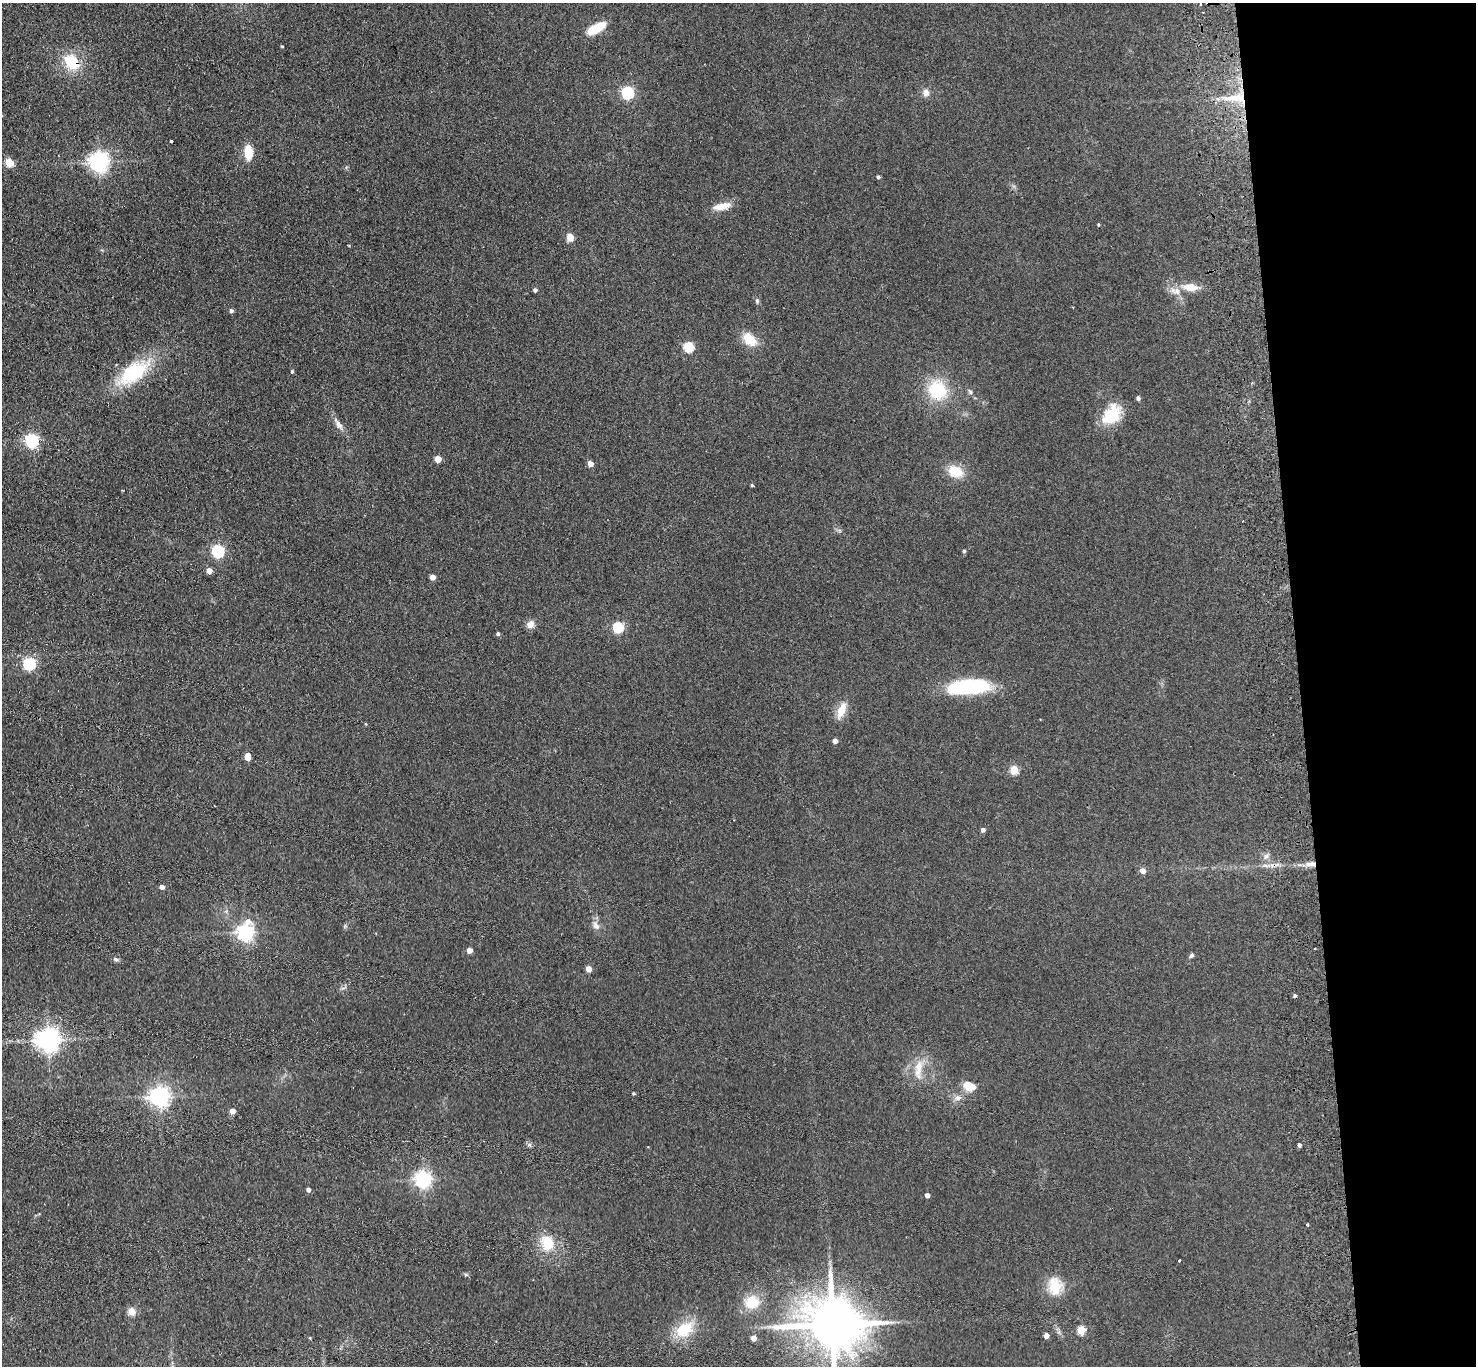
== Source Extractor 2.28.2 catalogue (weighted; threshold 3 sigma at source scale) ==
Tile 6 of 3 x 3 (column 3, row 2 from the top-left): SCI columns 3003-4476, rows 1495-2858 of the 4532 x 4405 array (HDU 1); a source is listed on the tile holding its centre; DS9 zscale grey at full resolution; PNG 1478 x 1368 px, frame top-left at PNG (2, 3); no overlay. Shown black and unused: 12% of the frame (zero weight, under 2 of 3 exposures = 3% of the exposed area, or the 3 px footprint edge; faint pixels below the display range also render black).
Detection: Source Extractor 2.28.2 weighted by HDU 2 'WHT'; one run over the whole footprint, this tile lists its part. Background 0.139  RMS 0.011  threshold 0.0496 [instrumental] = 3 sigma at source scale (4.5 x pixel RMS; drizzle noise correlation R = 1.50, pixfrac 1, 0.05/0.05 arcsec/px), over >= 5 px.
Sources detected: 84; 1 cosmic-ray / hot-pixel residue — not listed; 2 inside a brighter listed object's ellipse — not listed separately; the other 81 listed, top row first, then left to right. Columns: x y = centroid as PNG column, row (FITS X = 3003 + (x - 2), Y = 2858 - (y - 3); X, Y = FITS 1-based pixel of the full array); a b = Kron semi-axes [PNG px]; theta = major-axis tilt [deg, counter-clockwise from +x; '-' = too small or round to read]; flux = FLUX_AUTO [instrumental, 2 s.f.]
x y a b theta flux
1201 4 3 3 - 4.3
596 28 18 7 30 31
282 46 3 3 - 0.91
72 62 19 14 -42 36
628 92 6 5 - 150
926 92 9 8 - 6.1
1236 98 34 9 1 29
171 141 3 3 - 4.8
248 152 14 8 -85 21
99 161 7 7 - 600
9 162 5 5 - 34
878 177 4 3 - 2.1
722 206 23 8 11 13
1098 224 4 3 - 1.2
570 237 5 5 - 15
1190 287 18 9 -5 16
535 290 4 4 - 2.8
757 301 8 5 -81 2.2
231 311 5 4 - 2.6
750 339 16 11 -45 22
688 346 5 5 - 71
133 372 35 17 35 79
292 372 5 4 - 1.3
937 390 22 20 -61 51
970 392 8 5 -55 2.3
1138 398 4 4 - 2.8
1111 415 24 16 52 39
338 424 18 7 -55 7
32 440 6 6 - 190
438 459 5 5 - 13
590 464 5 4 - 9.5
955 472 16 12 -25 23
752 485 3 3 - 1.3
218 551 6 5 - 140
964 551 4 4 - 1.5
209 570 5 4 - 9.5
432 577 4 4 - 7.6
530 624 10 8 44 7.4
618 627 5 5 - 82
498 634 5 4 - 2
29 664 6 6 - 140
961 687 24 14 13 68
841 710 20 9 67 15
366 724 4 3 - 0.87
835 741 4 4 - 5.5
248 756 6 4 -88 15
1014 769 5 5 - 35
983 830 4 4 - 3.9
1266 856 7 6 - 3.4
1311 864 16 6 -2 8.6
1143 871 6 5 - 6.7
162 887 5 4 - 4.5
596 926 12 8 -53 6.2
245 932 7 6 - 380
469 950 4 4 - 8.3
1192 955 6 5 - 2.2
115 959 7 6 - 2.4
588 969 5 4 - 13
48 1040 8 7 - 810
918 1069 31 10 83 17
969 1086 13 8 -23 18
634 1093 4 3 - 1.4
160 1097 7 7 - 590
958 1098 10 8 12 5.3
232 1111 4 4 - 9.3
1299 1145 4 4 - 2.6
423 1179 6 6 - 380
308 1190 5 4 - 3.7
927 1195 4 4 - 4.6
1307 1225 3 3 - 1.9
547 1243 20 16 -73 29
1179 1260 3 3 - 2.2
1055 1286 23 16 -84 25
752 1302 20 18 31 24
132 1312 10 9 - 7.3
832 1324 17 14 -6 7200
684 1329 21 15 35 35
1081 1330 5 5 - 36
1046 1335 4 4 - 6.7
310 1338 4 3 - 0.87
753 1338 4 4 - 7.7
Overlapping masked pixels (flux is a lower limit): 3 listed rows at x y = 72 62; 1236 98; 1311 864
Isophote crosses this tile's border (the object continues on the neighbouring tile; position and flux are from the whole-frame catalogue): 2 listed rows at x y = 1201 4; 832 1324